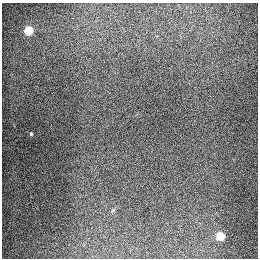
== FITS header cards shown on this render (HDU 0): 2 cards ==
NAXIS1  =                  256
NAXIS2  =                  256

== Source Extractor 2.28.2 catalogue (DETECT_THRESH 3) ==
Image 256 x 256 px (HDU 0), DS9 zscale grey, 1 PNG px = 1 image px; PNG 260 x 260 px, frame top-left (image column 1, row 256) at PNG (2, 3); no overlay
Background 1300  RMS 27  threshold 80.7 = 3 sigma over >= 5 px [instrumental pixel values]
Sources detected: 4; all 4 listed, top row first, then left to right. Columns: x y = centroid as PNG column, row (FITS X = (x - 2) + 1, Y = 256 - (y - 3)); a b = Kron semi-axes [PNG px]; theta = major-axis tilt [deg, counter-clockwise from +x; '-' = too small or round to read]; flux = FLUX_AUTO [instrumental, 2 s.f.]
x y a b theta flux
28 30 5 5 - 93000
31 134 4 3 - 2200
113 210 6 4 42 2100
220 236 5 5 - 72000